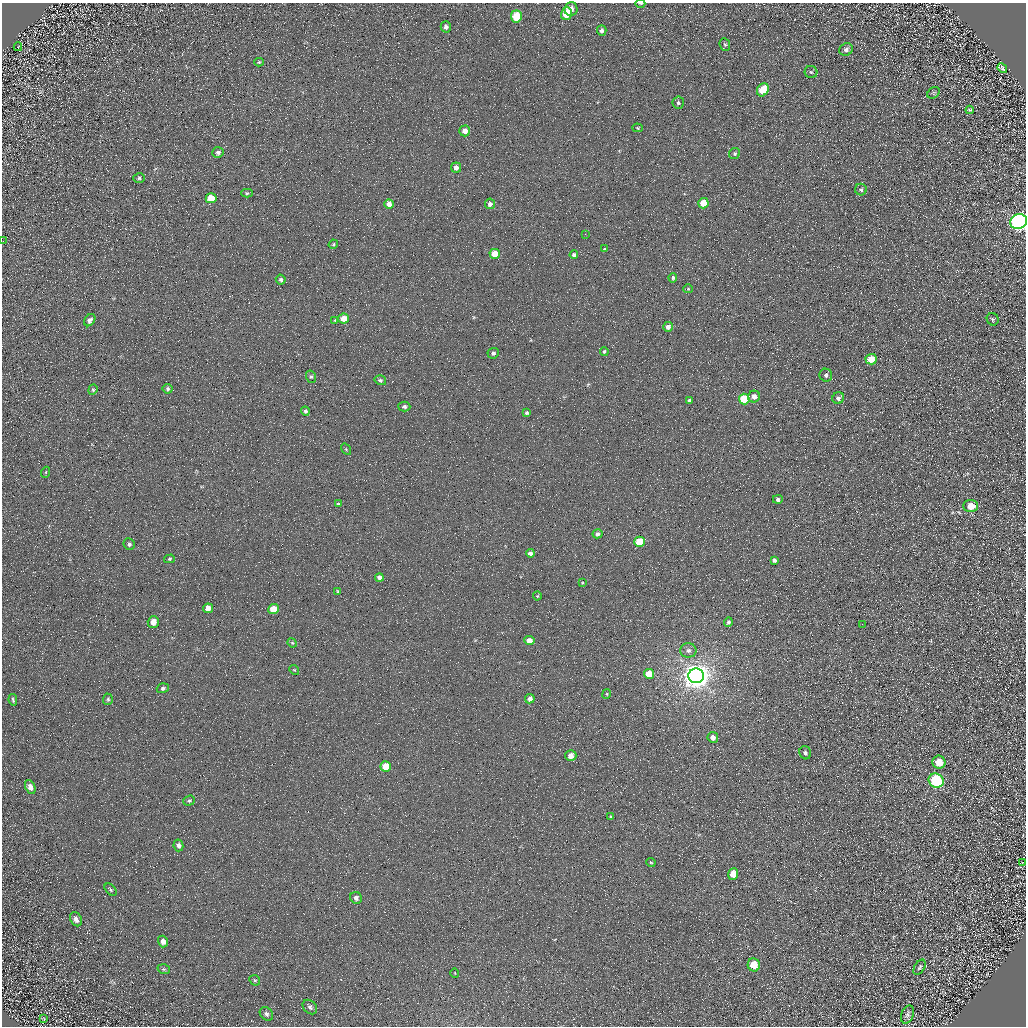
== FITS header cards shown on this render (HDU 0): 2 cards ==
NAXIS1  =                 1024 / Required FITS header
NAXIS2  =                 1024 / Required FITS header

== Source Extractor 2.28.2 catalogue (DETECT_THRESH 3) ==
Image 1024 x 1024 px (HDU 0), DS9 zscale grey, 1 PNG px = 1 image px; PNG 1028 x 1028 px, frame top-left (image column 1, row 1024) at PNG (2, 3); each listed source drawn as its Kron ellipse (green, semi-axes under 4 px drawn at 4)
Background 5.01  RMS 8.7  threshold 26.1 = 3 sigma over >= 5 px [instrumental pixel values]
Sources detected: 115; all 115 listed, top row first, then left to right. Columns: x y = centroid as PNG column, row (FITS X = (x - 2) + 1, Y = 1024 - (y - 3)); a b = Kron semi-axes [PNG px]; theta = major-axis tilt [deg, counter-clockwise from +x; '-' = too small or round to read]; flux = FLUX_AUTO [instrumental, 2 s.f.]
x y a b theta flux
640 3 5 2 - 920
571 9 7 6 - 3400
566 14 6 5 - 13000
516 16 6 5 - 18000
446 27 6 5 - 1700
602 30 5 4 - 1700
725 44 6 5 - 900
18 47 4 3 - 370
846 49 7 6 - 2000
259 62 5 4 - 650
1002 68 5 3 - 1100
811 72 6 6 - 1100
763 90 7 5 56 15000
933 93 7 5 37 800
678 103 6 5 - 1300
970 110 4 3 - 870
638 128 5 4 - 680
465 131 5 5 - 4600
218 152 6 5 - 1600
735 153 6 5 - 1100
456 167 5 5 - 2600
139 178 6 5 - 1200
861 190 6 5 - 1400
247 193 5 4 - 870
211 198 5 5 - 12000
703 203 5 5 - 15000
389 204 5 4 - 3900
490 204 5 5 - 2700
1019 222 8 7 - 340000
585 234 2 2 - 300
3 241 2 2 - 370
333 244 5 4 - 650
604 249 4 3 - 610
495 254 5 5 - 10000
574 255 4 4 - 1500
673 278 5 4 - 1100
281 280 5 5 - 1500
688 289 5 4 - 690
344 319 5 5 - 7000
993 319 6 6 - 980
90 320 6 5 - 2000
335 320 4 3 - 600
668 327 5 4 - 3200
604 351 4 4 - 940
493 353 6 5 - 1600
871 359 5 5 - 12000
826 375 6 6 - 1900
311 377 6 5 - 970
380 380 6 5 - 1500
168 389 5 5 - 1100
93 390 5 4 - 770
754 397 6 6 - 3400
838 398 6 5 - 2300
744 399 5 5 - 21000
689 400 4 3 - 1100
404 407 6 5 - 1600
305 411 4 4 - 1500
527 413 4 4 - 940
346 449 6 4 -57 670
46 472 5 3 - 590
778 499 5 4 - 1600
338 504 4 4 - 650
971 506 7 6 - 7400
597 534 5 4 - 2000
639 542 5 5 - 17000
129 544 6 5 - 1600
530 553 4 4 - 2500
169 559 5 4 - 810
774 560 4 3 - 1500
379 577 4 4 - 2100
582 583 4 2 - 420
338 591 4 3 - 660
537 596 4 4 - 550
208 608 5 4 - 4800
274 609 5 5 - 13000
153 622 6 5 - 6700
728 622 5 4 - 1200
862 624 2 2 - 250
529 641 5 4 - 5100
292 643 5 4 - 650
688 650 8 7 - 2400
294 670 5 4 - 590
649 674 5 5 - 10000
696 676 8 7 - 830000
163 688 6 5 - 1200
607 694 5 4 - 620
108 699 6 5 - 1000
530 699 5 4 - 3200
13 700 6 3 -78 1000
713 737 5 5 - 3800
805 753 7 5 -66 1600
571 756 5 5 - 4500
939 762 6 6 - 8700
386 767 5 5 - 12000
936 781 8 6 -31 71000
30 787 7 5 -65 3100
189 801 6 5 - 1100
611 817 4 3 - 890
178 845 6 5 - 2000
651 862 5 3 - 640
1022 863 2 2 - 370
733 874 5 5 - 7000
111 890 7 4 -46 1100
356 898 6 5 - 2100
76 919 7 5 -60 2700
163 942 6 5 - 2900
754 965 6 6 - 12000
920 967 8 5 59 1200
164 969 6 4 -19 940
455 973 5 3 - 400
255 980 6 5 - 890
310 1007 8 6 -45 1700
266 1014 7 6 - 1700
907 1014 9 6 68 1600
44 1019 4 2 - 370
At the frame edge (FLAGS 8, measured only in part): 3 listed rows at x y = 640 3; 1019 222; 3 241